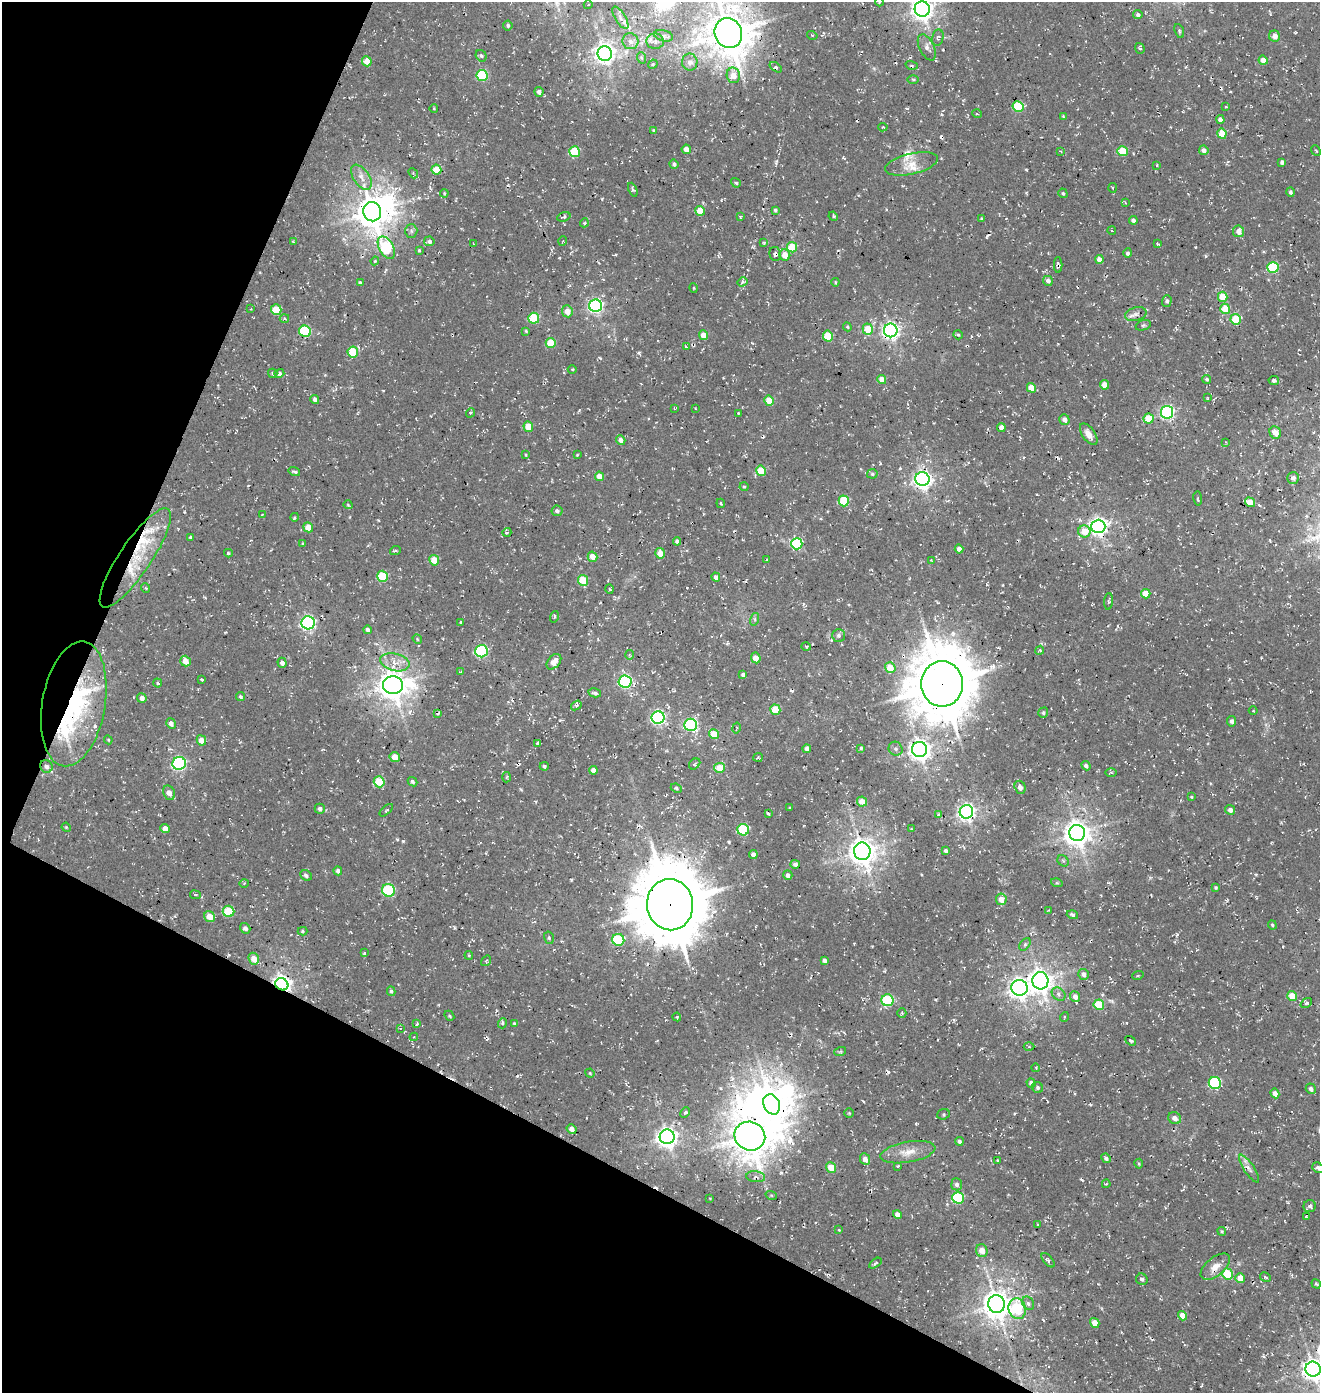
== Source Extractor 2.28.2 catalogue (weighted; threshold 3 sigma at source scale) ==
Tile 9 of 4 x 4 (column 1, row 3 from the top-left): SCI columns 333-1650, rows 1512-2902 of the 5867 x 5812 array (HDU 1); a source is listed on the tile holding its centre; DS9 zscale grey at full resolution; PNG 1322 x 1395 px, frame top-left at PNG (2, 2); each listed source drawn as its Kron ellipse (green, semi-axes under 4 px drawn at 4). Shown black and unused: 24% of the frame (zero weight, under 3 of 4 exposures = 8% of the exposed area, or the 3 px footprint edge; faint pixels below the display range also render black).
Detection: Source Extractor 2.28.2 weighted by HDU 2 'WHT'; one run over the whole footprint, this tile lists its part. Background 0.00286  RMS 0.0023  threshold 0.0102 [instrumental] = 3 sigma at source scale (4.5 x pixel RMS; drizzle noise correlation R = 1.50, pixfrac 1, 0.0396/0.0396 arcsec/px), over >= 5 px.
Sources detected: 385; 3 inside a brighter object's white glare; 9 cosmic-ray / hot-pixel residue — neither listed nor drawn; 12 inside a brighter listed object's ellipse — not listed separately; the other 361 listed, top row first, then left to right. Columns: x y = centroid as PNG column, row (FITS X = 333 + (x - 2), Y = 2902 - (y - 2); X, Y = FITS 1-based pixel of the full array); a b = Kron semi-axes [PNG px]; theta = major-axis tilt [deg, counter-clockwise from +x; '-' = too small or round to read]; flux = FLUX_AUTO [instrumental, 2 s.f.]
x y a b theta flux
879 2 4 3 - 0.24
588 5 4 3 - 0.18
922 9 8 7 - 170
1138 15 4 4 - 0.55
620 18 12 5 -59 1
508 25 5 4 - 0.44
1179 31 7 4 -70 0.38
728 33 15 13 -65 710
812 35 5 3 - 0.2
664 36 9 5 -14 0.78
1275 36 6 5 - 1.4
938 38 8 6 77 0.56
630 41 8 8 - 1
655 41 8 8 - 1.1
927 47 14 7 -63 1.3
1140 48 5 4 - 0.47
605 53 7 7 - 130
481 56 6 5 - 0.47
642 58 6 3 -69 0.26
1263 60 4 4 - 2.3
367 61 5 4 - 2.7
690 62 8 7 - 1
653 64 5 4 - 0.24
912 65 6 3 -16 0.29
776 67 7 4 -35 0.5
733 75 8 6 -79 2.8
482 76 6 5 - 14
913 79 6 4 -1 0.31
539 92 5 4 - 0.88
1018 107 5 5 - 11
1226 107 3 3 - 0.22
434 109 4 3 - 0.19
977 114 5 3 - 0.27
1063 116 4 3 - 0.32
1220 119 4 4 - 1.2
883 127 4 4 - 0.26
653 130 4 3 - 0.23
1222 134 5 4 - 5.1
686 149 5 4 - 1.7
1204 150 5 4 - 1
1316 150 6 2 -49 0.22
1060 151 3 2 - 0.17
1122 151 5 5 - 6.7
575 152 5 5 - 12
1282 162 4 4 - 0.69
674 164 5 4 - 0.58
911 164 27 10 13 3.4
1157 165 4 2 - 0.21
436 170 5 5 - 4.6
413 173 5 4 - 0.32
361 177 14 7 -55 1.9
736 183 5 3 - 0.35
1113 188 5 3 - 0.26
633 190 7 4 -66 0.41
1290 192 5 4 - 0.51
444 193 4 4 - 0.24
1063 193 5 4 - 0.36
1126 203 3 2 - 0.17
775 210 4 3 - 0.39
700 211 5 4 - 4
372 212 10 9 - 440
833 216 5 4 - 0.42
564 217 7 4 18 0.42
740 217 4 3 - 0.28
981 218 4 4 - 0.22
1133 220 4 4 - 0.89
584 223 4 3 - 0.32
411 231 6 6 - 0.53
1112 231 4 3 - 0.23
1238 231 6 5 - 1.6
429 241 5 5 - 0.68
563 241 5 3 - 0.18
293 242 4 2 - 0.22
764 243 4 3 - 0.25
474 244 3 2 - 0.14
1158 244 4 3 - 0.28
792 247 5 5 - 7.1
386 248 12 7 -60 15
419 250 3 3 - 0.26
1128 253 4 4 - 0.5
775 254 7 5 -79 0.7
785 255 6 5 - 2.9
1099 259 4 4 - 1.5
375 261 4 3 - 0.26
1058 265 8 4 90 0.53
1273 267 5 5 - 15
1048 281 5 4 - 0.83
742 282 5 3 - 0.47
835 282 4 4 - 0.27
360 283 4 3 - 0.5
694 288 5 3 - 0.2
1223 297 5 4 - 5.2
1167 301 6 4 71 0.59
596 306 6 6 - 58
251 309 3 3 - 0.17
1225 309 5 4 - 5.7
276 310 5 5 - 6.3
567 311 6 5 - 2.3
1136 314 11 6 14 1
284 318 5 3 - 0.49
534 318 5 5 - 11
1236 319 5 5 - 5.8
1143 325 8 5 19 0.46
847 327 4 4 - 0.27
868 329 6 5 - 5.2
891 330 7 7 - 88
305 331 6 5 - 17
526 331 3 3 - 0.22
704 335 5 4 - 2.8
958 335 5 4 - 0.33
828 336 5 5 - 8.5
551 343 5 5 - 5.2
686 347 3 3 - 0.27
353 352 5 5 - 8.4
572 369 4 3 - 0.19
273 373 5 4 - 0.38
279 373 5 4 - 0.67
1207 379 4 4 - 0.45
882 380 5 4 - 2.6
1274 381 5 4 - 0.59
1104 385 5 4 - 2.9
1031 388 5 4 - 3.7
1207 398 3 3 - 0.17
315 400 4 4 - 0.85
769 401 5 4 - 5.2
675 408 3 2 - 0.2
695 408 3 2 - 0.15
1167 412 6 6 - 51
470 413 5 3 - 0.25
738 413 4 3 - 0.23
1064 419 5 5 - 1.3
1149 419 5 5 - 5.6
528 427 5 4 - 4.6
1001 427 4 4 - 1.5
1275 433 6 5 - 2.3
1089 434 12 6 -55 1.9
621 440 5 4 - 1.4
1226 442 4 4 - 0.2
526 455 4 3 - 0.24
577 455 3 2 - 0.2
294 471 6 3 -16 0.44
761 471 5 5 - 6.6
872 474 5 4 - 0.37
599 476 5 4 - 2.7
1293 478 6 5 - 1.2
922 479 7 7 - 100
744 487 4 4 - 0.28
1198 499 7 3 -82 0.28
844 501 5 5 - 11
1250 502 5 4 - 3
721 503 5 3 - 0.21
348 505 4 3 - 0.19
557 511 5 5 - 0.58
262 515 3 3 - 0.19
295 517 4 3 - 0.31
1098 526 7 7 - 110
308 527 5 4 - 2.8
1084 531 6 6 - 4
507 532 5 3 - 0.22
190 537 4 3 - 0.27
677 541 4 3 - 0.68
303 544 4 3 - 0.37
797 544 5 5 - 17
959 549 4 4 - 1.4
395 551 5 3 - 0.24
228 553 4 3 - 0.38
660 553 5 4 - 2.8
592 557 5 4 - 2.4
135 558 59 16 56 12
434 560 5 4 - 4.3
767 560 4 3 - 0.34
931 560 3 2 - 0.21
383 576 5 5 - 10
716 577 4 4 - 0.68
583 580 5 5 - 7
146 588 5 3 - 0.22
610 589 5 3 - 0.3
1146 594 5 4 - 4.2
1109 601 8 3 85 0.37
554 617 6 4 74 0.35
755 619 6 4 73 0.39
308 623 7 6 - 61
461 623 3 3 - 0.28
367 630 4 4 - 0.74
838 635 6 6 - 0.5
417 639 5 4 - 0.26
806 646 5 3 - 0.21
1040 650 4 3 - 0.26
481 651 6 6 - 27
629 655 5 3 - 0.26
756 658 5 4 - 1.9
185 661 5 5 - 2.5
395 662 15 8 -13 2.3
554 662 9 6 48 2.7
282 663 5 4 - 0.9
890 668 5 5 - 4.1
461 672 3 3 - 0.18
743 675 4 3 - 0.66
202 679 3 3 - 0.32
625 682 6 6 - 40
157 683 5 3 - 0.39
942 684 22 21 - 1400
393 685 10 9 - 340
595 693 6 4 -13 0.57
241 697 4 4 - 0.4
142 698 5 4 - 1.2
74 704 63 31 80 35
576 705 6 4 37 0.49
775 710 5 5 - 5.9
1253 711 4 3 - 0.19
1043 713 5 4 - 0.42
438 714 4 3 - 0.32
658 718 6 6 - 51
1232 721 5 4 - 0.59
171 723 5 4 - 0.98
691 725 6 6 - 37
736 728 5 2 - 0.26
714 734 5 4 - 4.5
108 740 4 4 - 0.22
201 740 5 4 - 2.4
537 743 4 4 - 0.38
861 748 4 3 - 0.21
807 749 4 4 - 0.89
896 749 7 6 - 0.71
919 749 7 7 - 170
395 757 5 4 - 2.6
758 757 5 4 - 0.3
179 763 7 6 - 46
695 764 6 5 - 0.34
46 766 6 6 - 0.89
544 766 4 4 - 0.48
1086 766 5 4 - 0.68
719 768 5 5 - 4.4
593 770 4 4 - 1.2
1111 772 6 4 0 0.3
506 777 5 3 - 0.26
379 782 5 5 - 8.7
413 782 5 4 - 0.47
1020 787 6 5 - 0.73
676 788 6 4 -24 0.41
169 793 7 5 -68 1.5
1191 797 4 4 - 0.22
862 801 5 5 - 2.5
790 808 3 2 - 0.18
320 809 5 5 - 0.67
386 810 8 2 42 0.24
1230 810 5 4 - 0.95
966 812 7 6 - 93
768 813 3 2 - 0.31
938 814 4 4 - 0.31
66 827 4 3 - 0.22
165 829 5 4 - 1.5
911 829 3 3 - 0.19
743 830 6 6 - 17
1077 833 8 8 - 260
862 851 9 8 - 290
946 851 4 3 - 0.56
753 855 4 4 - 1.2
1063 861 6 5 - 0.43
795 864 4 4 - 0.82
338 871 4 4 - 0.75
306 875 6 5 - 0.54
788 875 5 4 - 0.9
244 883 5 3 - 0.23
1057 883 6 3 -17 0.29
1216 888 3 3 - 0.3
389 890 6 6 - 21
195 895 5 3 - 0.23
1001 899 6 5 - 2.3
670 905 25 23 -83 1700
1049 910 3 3 - 0.2
228 911 6 5 - 9.1
1072 915 6 4 -17 0.6
210 917 6 5 - 3.1
1272 925 4 3 - 0.27
245 928 5 5 - 0.87
302 931 5 4 - 0.3
549 938 6 5 - 0.41
618 940 6 6 - 16
1025 944 7 4 53 0.48
364 952 4 4 - 0.26
469 955 4 3 - 0.25
254 959 6 5 - 2.7
824 960 4 4 - 0.68
486 961 6 4 55 0.26
1084 974 5 5 - 0.97
1138 975 6 3 20 0.31
1040 981 9 8 - 200
282 984 7 6 - 120
1019 988 8 8 - 120
391 991 5 4 - 0.43
1059 994 7 5 -42 0.73
1292 996 5 4 - 4.4
1075 997 6 4 -67 1.3
887 1000 6 6 - 16
1306 1003 6 4 37 0.39
1099 1005 5 5 - 8.3
902 1013 5 4 - 0.33
449 1016 5 3 - 0.3
677 1017 4 3 - 0.26
1064 1017 5 3 - 0.2
503 1023 5 3 - 0.32
417 1024 4 3 - 0.27
514 1024 3 3 - 0.33
400 1028 4 3 - 0.23
414 1037 4 4 - 0.3
1131 1041 5 4 - 0.49
1029 1047 5 3 - 0.35
840 1052 6 4 19 0.3
1036 1068 4 3 - 0.25
590 1073 4 4 - 0.24
1031 1083 5 4 - 0.84
1215 1083 6 6 - 24
1037 1088 6 5 - 0.47
1311 1089 5 5 - 0.9
1275 1093 5 4 - 1.5
772 1104 10 8 -64 370
685 1112 5 4 - 0.45
849 1113 4 4 - 0.24
943 1114 6 5 - 0.47
1175 1118 7 6 - 1.4
571 1129 5 4 - 1.2
750 1136 15 14 - 670
667 1137 7 7 - 150
959 1141 4 4 - 0.64
908 1152 28 10 10 3.4
1106 1158 5 4 - 0.67
865 1159 6 5 - 1.5
998 1161 3 3 - 0.29
1139 1164 5 4 - 0.3
898 1166 3 3 - 0.35
831 1167 5 5 - 3.6
1318 1168 6 5 - 0.67
1249 1169 16 5 -57 1.2
756 1177 9 5 -7 0.83
957 1184 6 5 - 0.82
1106 1184 4 3 - 0.2
771 1195 6 3 -18 0.26
710 1198 4 3 - 0.16
958 1198 6 5 - 18
1310 1206 6 6 - 0.58
897 1215 4 4 - 1.5
1306 1217 4 2 - 0.22
1038 1224 3 2 - 0.15
839 1230 4 3 - 0.17
1222 1231 4 3 - 0.29
982 1251 6 5 - 2.2
1048 1260 8 4 -50 0.53
876 1263 7 3 35 0.4
1215 1267 17 9 41 2.5
1227 1274 5 5 - 9.6
1265 1277 6 3 -29 0.36
1240 1278 5 4 - 2.5
1142 1279 6 5 - 0.53
1316 1284 5 3 - 0.31
1028 1303 7 5 -60 0.61
996 1304 9 8 - 310
1017 1309 10 8 -77 11
1183 1316 5 4 - 3.4
1095 1323 5 4 - 2.3
1313 1369 8 7 - 170
Overlapping masked pixels (flux is a lower limit): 11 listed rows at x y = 728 33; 775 254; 1058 265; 922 479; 135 558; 942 684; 74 704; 670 905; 282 984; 772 1104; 750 1136
Isophote crosses this tile's border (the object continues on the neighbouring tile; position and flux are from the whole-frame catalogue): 5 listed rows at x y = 879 2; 922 9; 728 33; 1318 1168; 1313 1369
Unlisted compact peaks at least as high as the median listed source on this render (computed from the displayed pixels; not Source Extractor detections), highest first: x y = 403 841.